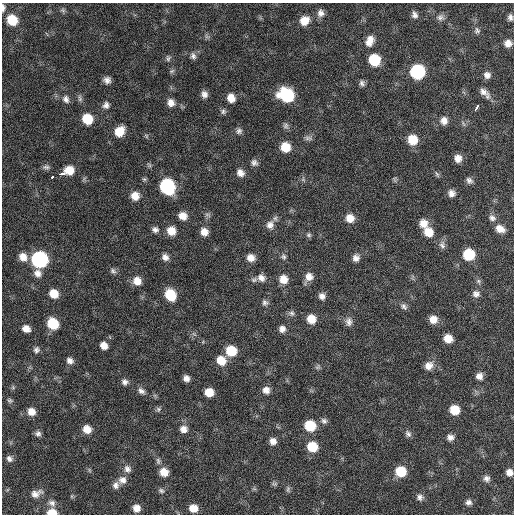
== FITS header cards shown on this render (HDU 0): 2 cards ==
NAXIS1  =                  512 / Axis length
NAXIS2  =                  512 / Axis length

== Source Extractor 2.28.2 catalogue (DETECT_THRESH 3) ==
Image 512 x 512 px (HDU 0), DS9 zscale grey, 1 PNG px = 1 image px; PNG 516 x 516 px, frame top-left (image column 1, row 512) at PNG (2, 3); no overlay
Background 63.3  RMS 8.7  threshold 26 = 3 sigma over >= 5 px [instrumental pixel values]
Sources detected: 143; all 143 listed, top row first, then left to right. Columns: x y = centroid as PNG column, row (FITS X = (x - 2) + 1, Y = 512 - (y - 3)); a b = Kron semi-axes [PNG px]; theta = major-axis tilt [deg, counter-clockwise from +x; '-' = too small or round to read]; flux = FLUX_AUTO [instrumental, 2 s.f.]
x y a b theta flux
3 8 8 4 89 1900
63 10 8 6 -22 1200
321 13 9 8 - 3100
415 15 9 7 -69 2500
440 17 10 9 - 2600
510 17 7 5 -79 1900
12 20 10 9 - 14000
304 21 11 9 45 7300
477 30 9 8 - 1800
207 36 8 5 -45 1200
370 41 13 9 71 5700
508 43 8 7 - 4000
193 56 9 7 -70 2200
168 58 9 6 87 1500
374 60 9 9 - 21000
172 71 8 5 22 1100
417 72 9 9 - 62000
487 75 8 8 - 2900
107 80 7 6 - 2800
362 83 8 6 -65 1800
483 92 14 8 -31 3700
204 94 8 8 - 2900
286 95 12 10 -28 40000
80 98 10 5 -79 1600
231 98 9 7 -67 5900
66 99 10 8 -65 2600
171 103 9 8 - 4200
106 105 9 8 - 2600
476 108 6 3 55 11000
223 111 7 7 - 1500
87 119 9 8 - 16000
444 121 9 8 - 3900
463 124 9 3 -69 860
286 126 8 7 - 1600
119 131 10 9 - 10000
239 131 9 7 67 1900
146 136 6 4 -61 870
308 138 10 6 0 1800
413 140 9 9 - 12000
285 147 8 8 - 11000
458 158 8 7 - 4200
254 162 8 8 - 2100
46 167 10 5 0 1500
70 170 9 8 - 7800
240 173 9 8 - 3600
62 174 6 3 14 17000
437 174 9 4 -65 1100
52 177 3 3 - 7200
144 179 6 5 - 930
303 179 7 4 -57 1000
395 179 9 4 -81 920
469 180 8 6 -44 2000
167 186 10 9 - 79000
451 193 7 7 - 3000
135 196 9 8 - 6500
208 215 9 5 -13 1400
183 216 9 8 - 5400
350 218 9 8 - 5900
492 218 10 8 -38 2500
423 223 10 9 - 5500
270 225 12 11 - 4300
500 229 11 8 -28 5200
155 230 8 7 - 2200
171 231 9 9 - 7100
204 232 8 8 - 4900
428 232 11 9 -54 8700
309 235 7 6 - 1200
442 245 11 8 -83 2500
469 254 9 8 - 21000
23 257 10 8 -45 5600
165 257 8 7 - 3000
284 257 9 6 -70 1600
251 258 8 8 - 4600
356 258 8 7 - 3000
39 259 9 9 - 130000
113 271 9 6 -30 1800
37 273 9 9 - 3600
309 277 11 8 62 4700
261 278 11 10 - 4300
283 279 9 9 - 6200
137 281 9 9 - 5900
478 281 7 6 - 1200
54 294 8 7 - 8300
476 294 9 8 - 2700
170 295 10 8 -61 18000
322 296 8 7 - 2800
265 303 9 7 -25 1800
404 306 9 7 -48 1900
291 313 8 8 - 1700
311 319 9 8 - 8000
433 319 9 9 - 5500
349 322 12 8 -83 3000
53 324 9 8 - 19000
26 329 7 6 - 4300
282 329 8 7 - 3000
448 338 7 7 - 7300
104 345 7 6 - 4800
36 350 7 6 - 1800
231 351 9 8 - 16000
221 360 10 9 - 8700
70 361 8 7 - 2600
429 366 10 9 - 5000
318 367 8 5 45 1300
479 376 8 8 - 3300
186 378 6 5 - 2800
125 382 8 7 - 2200
13 387 7 4 73 840
266 390 8 8 - 3800
141 391 10 7 -35 2300
209 392 7 7 - 8300
10 401 7 6 - 1200
158 409 7 6 - 1300
454 410 8 8 - 11000
31 412 9 8 - 5100
324 421 8 8 - 1900
310 426 9 8 - 18000
87 429 9 8 - 6200
184 429 9 9 - 3800
38 433 7 6 - 2000
408 434 9 7 -57 1900
450 437 8 7 - 2700
273 441 7 7 - 3400
312 447 9 8 - 15000
9 459 8 7 - 2200
158 461 9 5 -81 1600
127 469 10 9 - 3100
89 470 6 4 -71 790
401 471 9 9 - 16000
164 472 9 8 - 6900
509 472 7 6 - 3600
486 478 8 8 - 2400
122 480 10 10 - 3900
274 484 8 6 0 1100
116 485 9 7 87 2700
288 489 9 5 82 1200
161 491 8 6 -29 1400
36 493 14 8 22 4000
420 497 8 8 - 2300
468 502 8 7 - 2100
52 503 10 7 -27 2500
136 508 7 7 - 4500
193 508 8 7 - 6500
52 512 9 6 -2 9200
At the frame edge (FLAGS 8, measured only in part): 3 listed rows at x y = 3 8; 509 472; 52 512